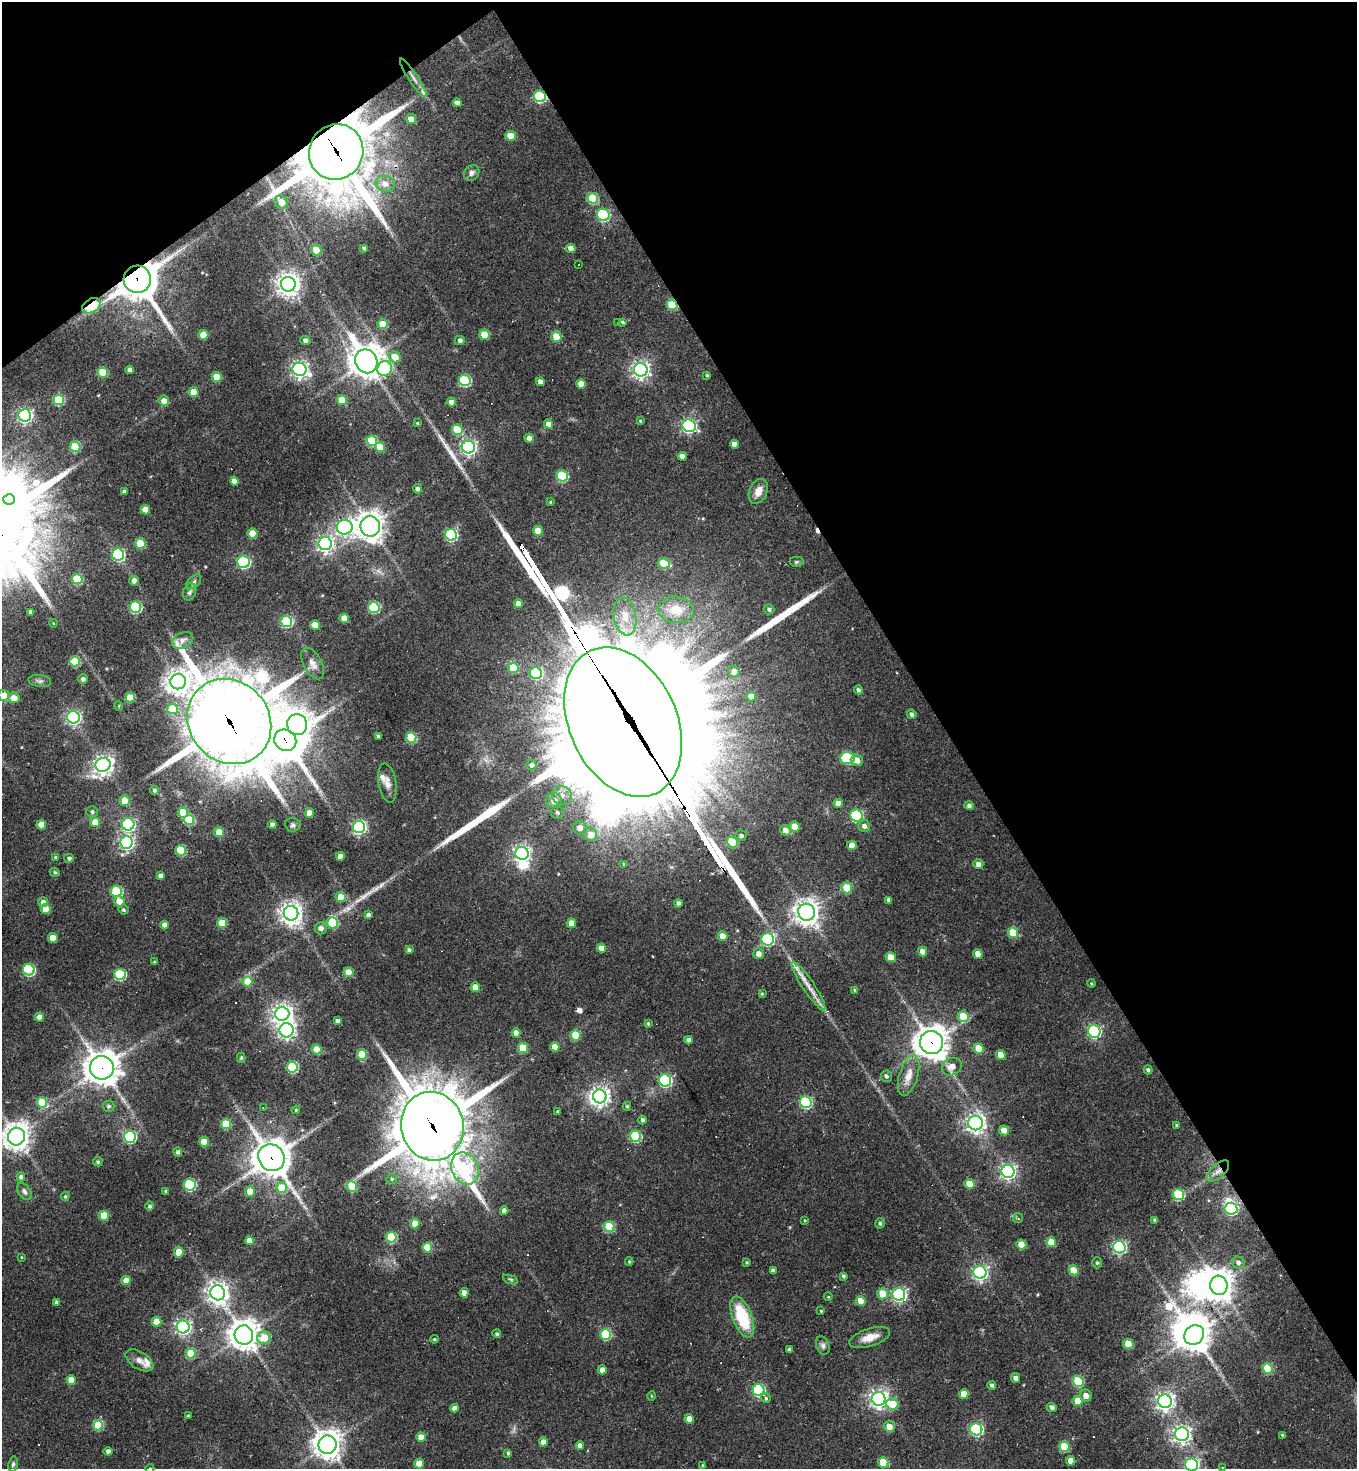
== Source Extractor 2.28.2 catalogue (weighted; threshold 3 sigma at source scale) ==
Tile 3 of 4 x 4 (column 3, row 1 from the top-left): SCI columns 3001-4355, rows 4403-5869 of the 5862 x 5869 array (HDU 1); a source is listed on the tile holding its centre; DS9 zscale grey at full resolution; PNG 1359 x 1471 px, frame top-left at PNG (2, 2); each listed source drawn as its Kron ellipse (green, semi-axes under 4 px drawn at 4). Shown black and unused: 35% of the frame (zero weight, under 2 of 3 exposures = <1% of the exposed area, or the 3 px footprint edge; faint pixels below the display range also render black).
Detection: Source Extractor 2.28.2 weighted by HDU 2 'WHT'; one run over the whole footprint, this tile lists its part. Background 0.0635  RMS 0.0059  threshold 0.0265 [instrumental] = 3 sigma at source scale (4.5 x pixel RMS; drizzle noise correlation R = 1.50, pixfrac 1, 0.05/0.05 arcsec/px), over >= 5 px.
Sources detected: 375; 1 too faint to see at this stretch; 10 inside a brighter object's white glare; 9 cosmic-ray / hot-pixel residue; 5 long thin detections or spike segments (spike, bleed or trail) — neither listed nor drawn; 5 inside a brighter listed object's ellipse — not listed separately; the other 345 listed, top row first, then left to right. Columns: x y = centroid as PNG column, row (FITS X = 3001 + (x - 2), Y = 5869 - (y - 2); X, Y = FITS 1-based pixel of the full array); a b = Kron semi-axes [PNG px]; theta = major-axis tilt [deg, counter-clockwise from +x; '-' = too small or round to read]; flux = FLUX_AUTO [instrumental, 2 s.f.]
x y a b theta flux
413 78 23 4 -56 4.6
540 96 6 5 - 56
457 103 4 4 - 2.6
411 119 5 5 - 4.9
511 136 5 5 - 15
336 152 28 27 - 4200
472 173 8 7 - 2.2
385 184 9 8 - 4.6
593 198 5 5 - 28
281 202 7 6 - 5.5
603 215 6 6 - 65
364 248 4 4 - 1.3
571 249 4 4 - 4.9
316 250 5 5 - 15
579 265 3 2 - 0.42
137 279 14 13 - 1600
288 284 7 7 - 470
672 305 5 5 - 30
91 306 10 6 30 39
617 322 2 2 - 0.48
623 322 4 3 - 0.99
383 324 5 5 - 12
203 335 5 4 - 9.6
484 335 5 5 - 14
556 337 5 5 - 14
305 340 5 4 - 2
460 340 5 4 - 1.9
395 357 6 5 - 9
366 361 12 11 - 840
299 369 7 6 - 230
385 369 8 7 - 50
130 370 4 4 - 2.4
641 370 7 6 - 230
103 373 5 5 - 20
707 375 4 4 - 0.75
217 377 5 4 - 12
465 381 6 5 - 52
540 382 4 4 - 3.6
581 384 5 4 - 6
194 392 5 5 - 11
59 400 5 5 - 35
342 400 5 5 - 11
164 401 5 5 - 4.6
451 402 4 4 - 2.8
25 415 6 6 - 150
640 421 4 3 - 0.69
417 423 4 3 - 0.52
548 424 5 4 - 4
689 426 7 6 - 120
457 430 5 5 - 21
529 438 5 4 - 2.9
372 441 5 5 - 28
734 444 4 4 - 3.9
75 447 5 5 - 27
380 447 5 5 - 14
468 447 6 6 - 170
682 456 4 4 - 4.4
562 476 6 5 - 46
234 481 4 4 - 3.8
417 489 4 4 - 1.9
124 491 4 3 - 1.2
758 491 13 9 66 5.4
9 499 6 5 - 210
550 502 4 3 - 0.55
145 510 5 4 - 8.8
370 526 10 9 - 600
345 527 8 7 - 160
538 531 5 5 - 12
253 533 5 5 - 11
451 535 6 6 - 68
140 543 5 5 - 22
325 544 6 6 - 190
118 555 6 6 - 82
244 562 6 6 - 85
796 562 7 5 0 1
664 563 6 5 - 19
77 579 5 5 - 26
134 581 5 4 - 2.7
194 582 9 5 46 1.6
190 592 9 6 68 1.9
518 604 5 4 - 4.2
135 607 6 5 - 55
374 607 6 5 - 46
769 609 5 5 - 1.6
676 610 18 13 -5 13
31 612 4 3 - 1.8
625 616 19 11 -79 10
344 618 5 4 - 8.1
286 621 6 5 - 52
53 623 4 3 - 0.39
315 625 5 5 - 12
183 640 11 7 28 2.9
75 662 5 5 - 29
313 664 17 9 -61 4.6
513 668 5 5 - 19
734 672 6 5 - 3.7
536 673 6 6 - 54
83 679 4 4 - 1.9
40 681 11 6 -7 1.7
178 682 8 7 - 500
858 690 4 4 - 1.7
4 695 5 5 - 6.4
751 696 5 5 - 6.8
14 698 6 5 - 5.7
130 698 5 5 - 12
119 706 5 3 - 0.56
172 709 5 5 - 19
912 714 5 4 - 1.5
73 717 6 6 - 140
229 721 45 40 -48 4200
623 722 78 53 -65 20000
297 725 10 10 - 540
378 736 3 3 - 1.1
411 738 5 5 - 31
285 740 11 10 - 1400
847 758 7 6 - 48
857 760 6 5 - 4.5
103 765 7 7 - 290
532 765 5 5 - 1.5
387 783 20 9 -80 4.6
154 790 4 4 - 1.5
562 795 10 9 - 5
125 800 5 5 - 8.5
554 801 8 7 - 5.4
838 803 4 4 - 4.6
969 806 4 4 - 1.9
92 812 6 5 - 1.6
183 812 5 5 - 16
557 812 6 6 - 1.7
309 813 5 4 - 7.1
856 816 6 6 - 65
189 820 5 5 - 31
95 822 5 5 - 9.7
128 824 6 6 - 97
41 825 4 4 - 9.5
272 825 4 4 - 2.4
293 825 8 6 -6 1.5
864 826 6 5 - 2.4
359 827 6 6 - 120
795 827 5 5 - 13
580 828 7 6 - 4.2
785 830 5 5 - 3.5
219 832 5 5 - 12
590 835 6 6 - 8.3
741 836 5 5 - 1.8
126 842 6 6 - 140
732 842 5 5 - 26
852 845 5 4 - 5.2
181 850 5 5 - 31
522 853 6 6 - 170
340 856 4 4 - 4.4
56 857 4 3 - 0.85
69 858 5 4 - 1.3
624 864 4 4 - 0.78
978 864 5 5 - 2.9
55 872 5 4 - 0.9
160 876 4 4 - 2.6
847 888 5 5 - 22
116 891 5 5 - 46
341 897 5 5 - 7.9
889 900 4 4 - 2.2
119 901 5 5 - 6.6
43 902 5 5 - 2.7
679 903 4 4 - 1.7
46 909 5 5 - 11
123 910 5 5 - 1.1
807 912 8 8 - 540
291 913 7 7 - 460
368 915 4 4 - 1.8
222 923 5 5 - 19
333 923 6 5 - 36
571 923 5 4 - 6.4
164 925 4 4 - 4.3
321 928 6 6 - 3
1013 933 5 5 - 17
723 936 5 4 - 8.7
53 938 5 5 - 12
768 939 6 6 - 81
601 948 5 4 - 5.9
409 950 3 3 - 1.4
923 952 5 4 - 4.8
758 954 5 5 - 4
978 954 5 4 - 6.1
891 957 5 4 - 10
154 962 4 3 - 0.84
29 970 6 5 - 66
349 972 5 5 - 11
120 974 5 5 - 43
248 982 5 5 - 17
1091 983 4 3 - 0.57
808 986 29 6 -56 7.1
475 987 5 4 - 7.3
855 990 4 4 - 0.94
762 994 4 3 - 0.68
282 1014 7 7 - 320
39 1017 4 4 - 4.8
963 1017 6 5 - 15
337 1021 4 4 - 2
648 1023 3 3 - 0.77
286 1030 7 7 - 200
1094 1031 6 6 - 98
516 1033 4 4 - 3.7
576 1035 5 5 - 17
689 1040 4 4 - 2.4
932 1042 12 11 - 790
555 1047 4 4 - 5.9
523 1048 5 5 - 20
979 1048 5 5 - 13
317 1049 5 5 - 12
362 1055 5 5 - 22
1001 1055 5 4 - 9.4
241 1058 5 4 - 0.74
292 1067 5 5 - 51
952 1067 10 8 28 4.9
102 1068 12 11 - 860
1148 1070 4 3 - 1.4
909 1075 21 9 73 7.1
886 1076 6 5 - 1.5
665 1080 6 6 - 94
600 1096 7 6 - 300
42 1102 5 5 - 23
806 1102 6 5 - 65
109 1106 6 6 - 1.5
627 1106 4 4 - 0.97
263 1108 3 3 - 0.55
296 1110 4 3 - 0.68
558 1112 4 3 - 1.4
642 1120 4 4 - 1.6
976 1123 7 7 - 280
226 1124 5 5 - 23
1177 1125 4 3 - 0.73
432 1126 34 31 -76 3600
1004 1130 5 4 - 7.5
636 1136 5 5 - 46
16 1137 9 8 - 580
130 1137 6 6 - 71
204 1142 5 5 - 12
178 1152 4 4 - 1.7
271 1158 14 13 - 1100
98 1162 5 4 - 1.1
465 1168 16 13 -66 60
1008 1171 6 6 - 170
1218 1171 14 6 42 4
21 1177 4 4 - 1.9
392 1179 5 5 - 0.99
969 1184 5 5 - 11
190 1185 6 6 - 51
352 1187 5 5 - 25
282 1188 5 5 - 21
24 1191 9 6 -55 2.1
166 1191 4 3 - 0.85
250 1191 5 5 - 6.9
1178 1195 6 5 - 38
65 1196 5 4 - 0.75
150 1206 5 4 - 1.2
1231 1209 6 6 - 77
504 1211 4 4 - 2.9
104 1216 5 5 - 18
1018 1218 5 4 - 0.86
805 1220 4 3 - 0.6
1155 1220 4 3 - 1.1
880 1223 5 4 - 1.2
415 1224 5 5 - 7.2
609 1227 5 5 - 28
391 1237 5 5 - 37
249 1241 4 4 - 4.3
1051 1242 5 5 - 9.7
1021 1244 5 5 - 9.1
427 1247 5 5 - 18
1119 1247 6 6 - 100
179 1252 5 4 - 10
21 1257 3 2 - 0.37
629 1261 4 4 - 0.64
747 1262 3 3 - 0.78
1097 1263 5 5 - 1.1
1238 1263 6 6 - 2
1074 1270 5 5 - 12
773 1271 4 4 - 2.3
980 1272 6 6 - 170
843 1276 4 3 - 1.2
511 1279 8 3 -19 0.91
126 1280 4 4 - 7.3
1219 1285 10 8 -82 710
218 1293 7 7 - 390
464 1293 5 4 - 5
882 1294 5 5 - 11
899 1294 6 6 - 140
828 1297 4 3 - 0.51
861 1301 5 4 - 10
56 1302 4 4 - 1.4
821 1311 3 3 - 0.57
742 1317 21 9 -69 31
156 1322 5 5 - 11
183 1327 6 6 - 170
497 1334 4 4 - 0.98
606 1334 5 5 - 38
244 1335 9 9 - 730
1194 1335 10 9 - 860
870 1337 21 9 18 7.5
264 1338 7 6 - 12
434 1339 4 3 - 0.74
1128 1344 5 5 - 13
823 1345 9 6 -69 1.9
789 1350 4 4 - 2.2
191 1354 5 5 - 24
139 1360 15 8 -32 4.1
1268 1369 5 5 - 21
602 1370 4 4 - 4.2
1015 1378 5 4 - 2.7
71 1380 5 4 - 9.3
1078 1381 5 5 - 33
992 1385 4 4 - 1.7
759 1390 6 6 - 69
964 1394 5 4 - 8.8
651 1396 5 3 - 0.48
1086 1396 6 5 - 3.4
766 1398 5 5 - 0.99
878 1399 7 7 - 280
1077 1401 5 5 - 9
1165 1401 7 7 - 250
892 1404 6 5 - 12
1052 1407 5 4 - 1.6
454 1408 4 4 - 3.4
188 1416 3 3 - 1
689 1419 5 4 - 6.3
98 1425 5 5 - 27
889 1427 5 5 - 6.3
976 1429 6 6 - 77
1182 1434 7 6 - 240
1282 1435 4 3 - 0.75
421 1437 5 4 - 5.8
543 1442 4 4 - 4
327 1445 9 9 - 670
580 1446 4 4 - 3.2
1064 1447 5 5 - 22
108 1451 4 4 - 2.4
508 1453 4 4 - 1.1
1071 1461 5 4 - 5.4
883 1462 5 5 - 21
13 1464 8 5 79 1.3
419 1464 5 4 - 9.3
703 1465 3 3 - 0.79
1191 1465 6 6 - 130
1222 1467 3 2 - 0.96
150 1468 4 3 - 0.41
Overlapping masked pixels (flux is a lower limit): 13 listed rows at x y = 540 96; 336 152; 137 279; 672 305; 91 306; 229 721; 623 722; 285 740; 932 1042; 102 1068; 432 1126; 271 1158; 1218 1171
Isophote crosses this tile's border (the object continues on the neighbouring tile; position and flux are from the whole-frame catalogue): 5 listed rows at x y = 4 695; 16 1137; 1191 1465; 1222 1467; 150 1468